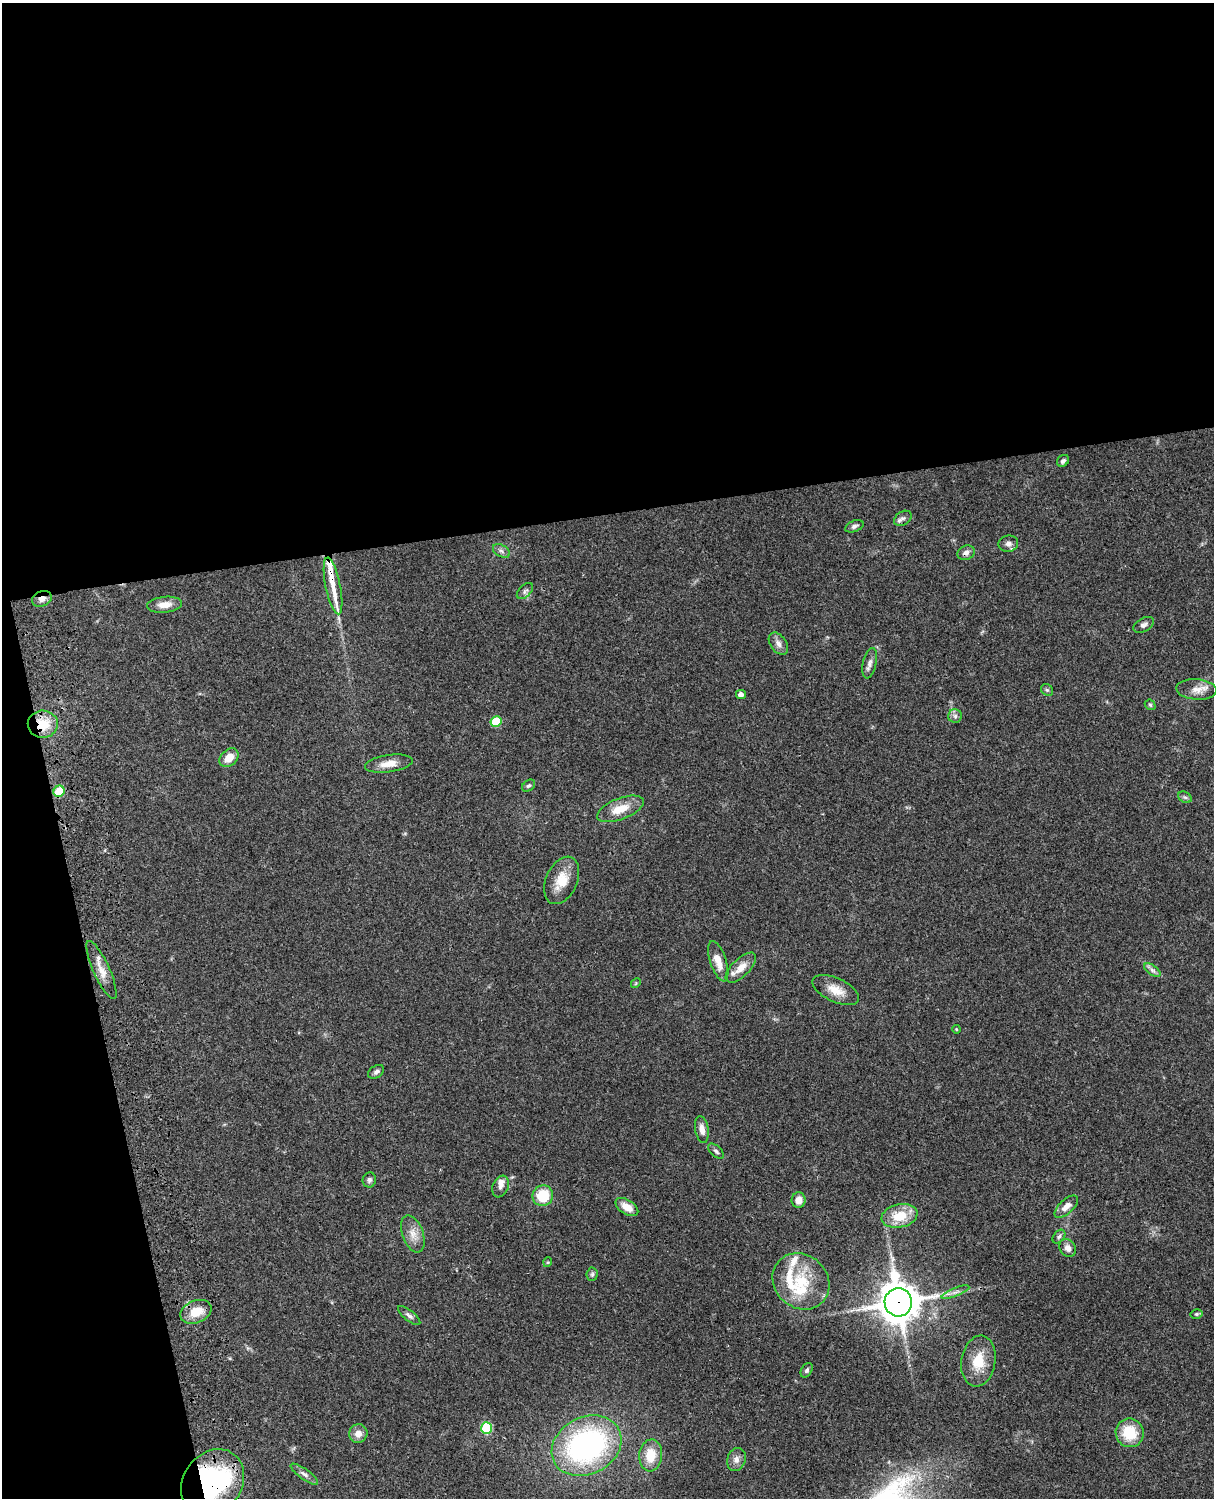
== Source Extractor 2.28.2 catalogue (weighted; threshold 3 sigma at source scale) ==
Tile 1 of 4 x 3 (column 1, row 1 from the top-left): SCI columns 121-1332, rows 3268-4763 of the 5088 x 4927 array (HDU 1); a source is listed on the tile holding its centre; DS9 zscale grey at full resolution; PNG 1216 x 1500 px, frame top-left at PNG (2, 3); each listed source drawn as its Kron ellipse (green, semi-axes under 4 px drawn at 4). Shown black and unused: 39% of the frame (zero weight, under 3 of 4 exposures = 6% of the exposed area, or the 3 px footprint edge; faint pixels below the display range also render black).
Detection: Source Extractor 2.28.2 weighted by HDU 2 'WHT'; one run over the whole footprint, this tile lists its part. Background 0.0782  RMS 0.0058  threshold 0.026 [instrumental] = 3 sigma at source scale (4.5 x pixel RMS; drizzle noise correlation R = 1.50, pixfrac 1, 0.05/0.05 arcsec/px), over >= 5 px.
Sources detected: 73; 1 long thin detection or spike segment (spike, bleed or trail) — neither listed nor drawn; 7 inside a brighter listed object's ellipse — not listed separately; the other 65 listed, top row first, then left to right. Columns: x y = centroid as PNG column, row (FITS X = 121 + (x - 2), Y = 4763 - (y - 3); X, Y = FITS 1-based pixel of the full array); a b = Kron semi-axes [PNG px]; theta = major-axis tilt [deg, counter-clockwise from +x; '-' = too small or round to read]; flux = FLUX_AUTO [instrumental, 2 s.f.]
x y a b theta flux
1063 461 7 5 40 1.4
903 518 9 6 32 2
854 526 10 5 21 1.6
1008 544 10 8 9 2.4
501 551 9 6 -28 1.8
966 553 9 7 27 2.5
333 586 29 7 -78 7.6
525 591 10 6 45 1.7
42 599 10 7 22 3.5
165 605 18 8 6 5.6
1144 625 11 6 29 2.2
778 644 12 8 -54 3.2
870 663 15 6 77 2.9
1197 689 20 10 -4 5.9
1047 690 6 5 - 1
741 694 5 4 - 2.6
1150 705 6 4 -42 0.87
955 716 7 6 - 1.7
496 721 5 5 - 17
43 724 15 13 -2 13
229 758 11 8 44 6.6
389 764 24 8 8 6.7
529 786 7 5 36 1.2
59 791 6 5 - 20
1185 797 7 5 -29 1.1
620 809 25 10 21 11
562 880 25 15 65 12
718 961 21 8 -72 6.8
741 968 19 9 44 6.5
101 970 31 8 -65 7
1152 970 9 4 -35 1.9
636 983 5 4 - 0.67
836 990 25 12 -25 9
956 1029 4 3 - 0.49
376 1072 9 6 33 1.8
702 1129 13 6 -80 4.1
716 1151 9 5 -44 1.4
369 1180 7 6 - 1.6
501 1186 11 7 68 2.7
543 1196 10 10 - 17
798 1200 8 7 - 4.6
627 1207 13 7 -32 6.6
1066 1207 14 7 43 4.7
900 1216 18 11 11 14
413 1234 19 10 -70 6.2
1059 1237 8 5 50 1.2
1068 1248 9 7 -57 3.3
548 1262 5 3 - 0.48
592 1274 7 5 86 1.2
801 1281 30 26 -43 27
955 1292 15 3 22 2.2
898 1302 14 14 - 1500
196 1312 16 11 22 11
1196 1314 6 4 15 0.96
409 1315 13 5 -39 2
978 1361 25 17 80 14
807 1370 8 5 57 1.3
487 1428 6 5 - 35
358 1433 9 9 - 4.7
1130 1433 14 14 - 17
587 1446 36 28 27 130
651 1455 16 11 85 12
736 1460 12 9 69 3.4
304 1474 16 5 -36 2.6
213 1483 35 29 53 97
Overlapping masked pixels (flux is a lower limit): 6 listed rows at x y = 966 553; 42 599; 43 724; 59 791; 898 1302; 213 1483
Isophote crosses this tile's border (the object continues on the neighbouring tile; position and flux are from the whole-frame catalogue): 1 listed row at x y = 213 1483